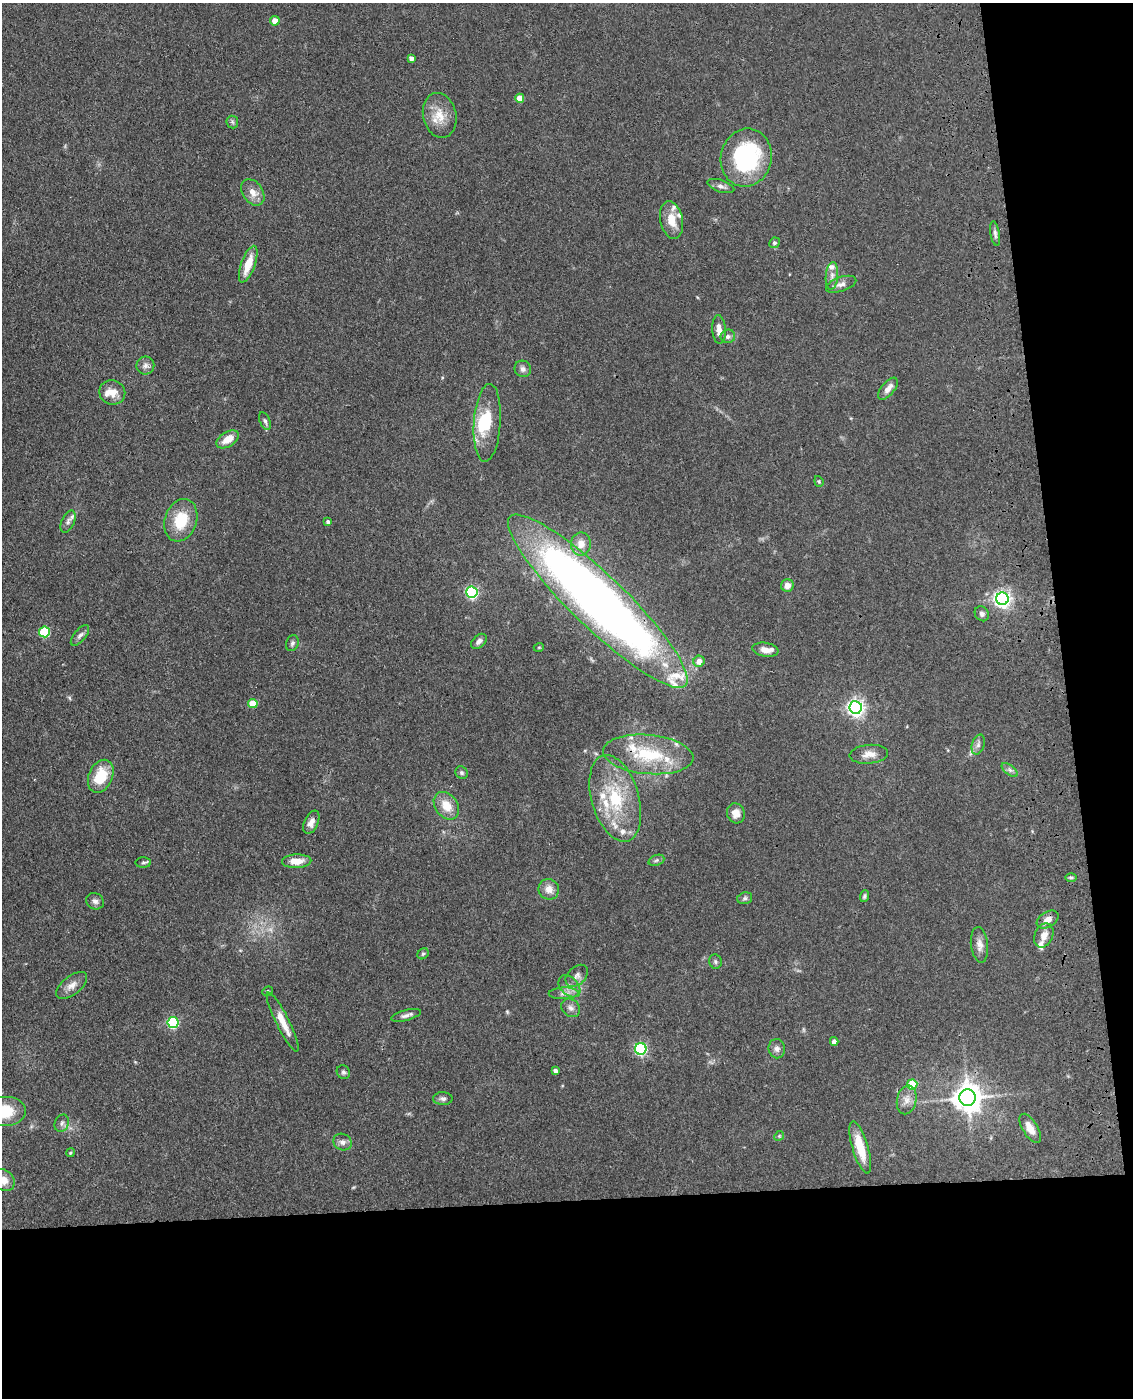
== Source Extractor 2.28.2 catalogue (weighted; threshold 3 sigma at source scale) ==
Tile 12 of 4 x 3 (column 4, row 3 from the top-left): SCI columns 3511-4641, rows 151-1546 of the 4757 x 4590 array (HDU 1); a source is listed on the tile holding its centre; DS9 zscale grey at full resolution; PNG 1135 x 1400 px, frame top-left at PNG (2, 3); each listed source drawn as its Kron ellipse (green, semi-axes under 4 px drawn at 4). Shown black and unused: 20% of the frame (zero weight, under 3 of 4 exposures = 6% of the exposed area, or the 3 px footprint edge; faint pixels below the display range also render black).
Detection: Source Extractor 2.28.2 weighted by HDU 2 'WHT'; one run over the whole footprint, this tile lists its part. Background 0.0701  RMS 0.006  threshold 0.0271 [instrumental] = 3 sigma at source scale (4.5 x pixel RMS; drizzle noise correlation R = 1.50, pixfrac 1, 0.05/0.05 arcsec/px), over >= 5 px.
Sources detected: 109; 1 too faint to see at this stretch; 2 inside a brighter object's white glare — neither listed nor drawn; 15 inside a brighter listed object's ellipse — not listed separately; the other 91 listed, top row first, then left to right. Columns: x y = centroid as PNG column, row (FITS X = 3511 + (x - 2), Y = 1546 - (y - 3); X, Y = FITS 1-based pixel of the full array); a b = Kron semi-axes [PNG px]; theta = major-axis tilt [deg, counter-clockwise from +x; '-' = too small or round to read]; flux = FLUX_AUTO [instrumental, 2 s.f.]
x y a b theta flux
275 21 4 4 - 7.5
411 58 4 4 - 2.3
520 98 4 4 - 8.9
440 115 22 16 -77 11
232 122 6 6 - 1.2
746 158 29 25 77 67
721 186 14 6 -18 2.5
253 192 14 10 -55 5.7
671 220 19 11 -78 9.8
995 234 12 4 -80 1.9
774 243 5 5 - 1.1
248 264 19 7 70 12
832 276 14 6 84 3.4
841 284 16 7 19 3.3
719 329 14 6 -86 4.5
728 336 7 6 - 2
145 365 9 9 - 2.5
523 369 8 8 - 2.5
888 389 13 6 50 4.1
112 392 13 12 - 6.4
265 421 9 5 -68 1.4
487 423 39 13 86 19
227 439 12 7 33 7.4
819 481 5 4 - 0.71
181 520 22 16 71 19
68 522 12 6 66 2.2
328 522 4 4 - 1.4
581 544 11 10 - 5.9
787 585 6 6 - 4.2
472 592 5 5 - 92
1002 599 6 6 - 230
598 601 122 26 -44 540
982 614 8 6 -55 2
44 632 5 5 - 36
80 635 12 6 50 2.3
479 641 9 6 42 2.3
292 643 8 6 70 1.6
539 647 5 3 - 0.52
765 650 13 7 -9 5.1
699 661 5 5 - 5.4
253 703 5 4 - 13
856 707 6 6 - 240
978 744 10 6 73 2.1
648 754 45 19 -5 35
869 754 19 9 6 5.8
1010 770 9 5 -36 1.8
462 773 6 6 - 1.1
101 776 17 12 65 19
615 798 45 23 -74 39
446 806 15 11 -53 9.6
736 813 10 9 - 5.1
311 822 12 7 65 3.5
656 860 8 5 21 1.3
297 861 14 7 2 7.4
143 863 8 5 -1 1.1
1071 877 6 4 0 0.99
549 889 10 10 - 4.9
864 896 6 4 69 1.1
745 898 7 5 15 1.3
95 901 9 8 - 2.1
1048 920 12 7 32 4.3
1044 935 12 9 65 5.2
979 945 18 8 -84 4.3
423 954 6 5 - 0.91
715 962 7 6 - 1.3
577 976 13 9 44 3
72 985 18 9 39 4.8
569 986 13 8 -45 4.1
267 991 5 4 - 0.84
564 993 15 6 2 3.3
571 1008 10 8 -42 2.6
406 1015 15 5 14 2.4
173 1022 5 5 - 58
283 1022 33 6 -63 9.4
834 1041 4 4 - 2.9
641 1049 6 5 - 89
777 1049 9 8 - 2.7
555 1070 4 3 - 1.8
343 1072 7 6 - 1.3
912 1084 5 5 - 20
968 1098 8 8 - 820
443 1099 10 6 -1 1.8
907 1100 14 9 77 5
5 1111 20 15 0 19
62 1123 9 7 66 2
1030 1128 16 7 -59 6.4
779 1136 5 4 - 0.69
342 1142 9 8 - 2.7
860 1148 27 8 -73 14
70 1153 4 3 - 0.56
3 1180 12 10 -36 6.2
Overlapping masked pixels (flux is a lower limit): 2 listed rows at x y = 598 601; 648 754
Isophote crosses this tile's border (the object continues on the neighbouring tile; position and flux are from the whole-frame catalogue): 2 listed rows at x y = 5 1111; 3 1180